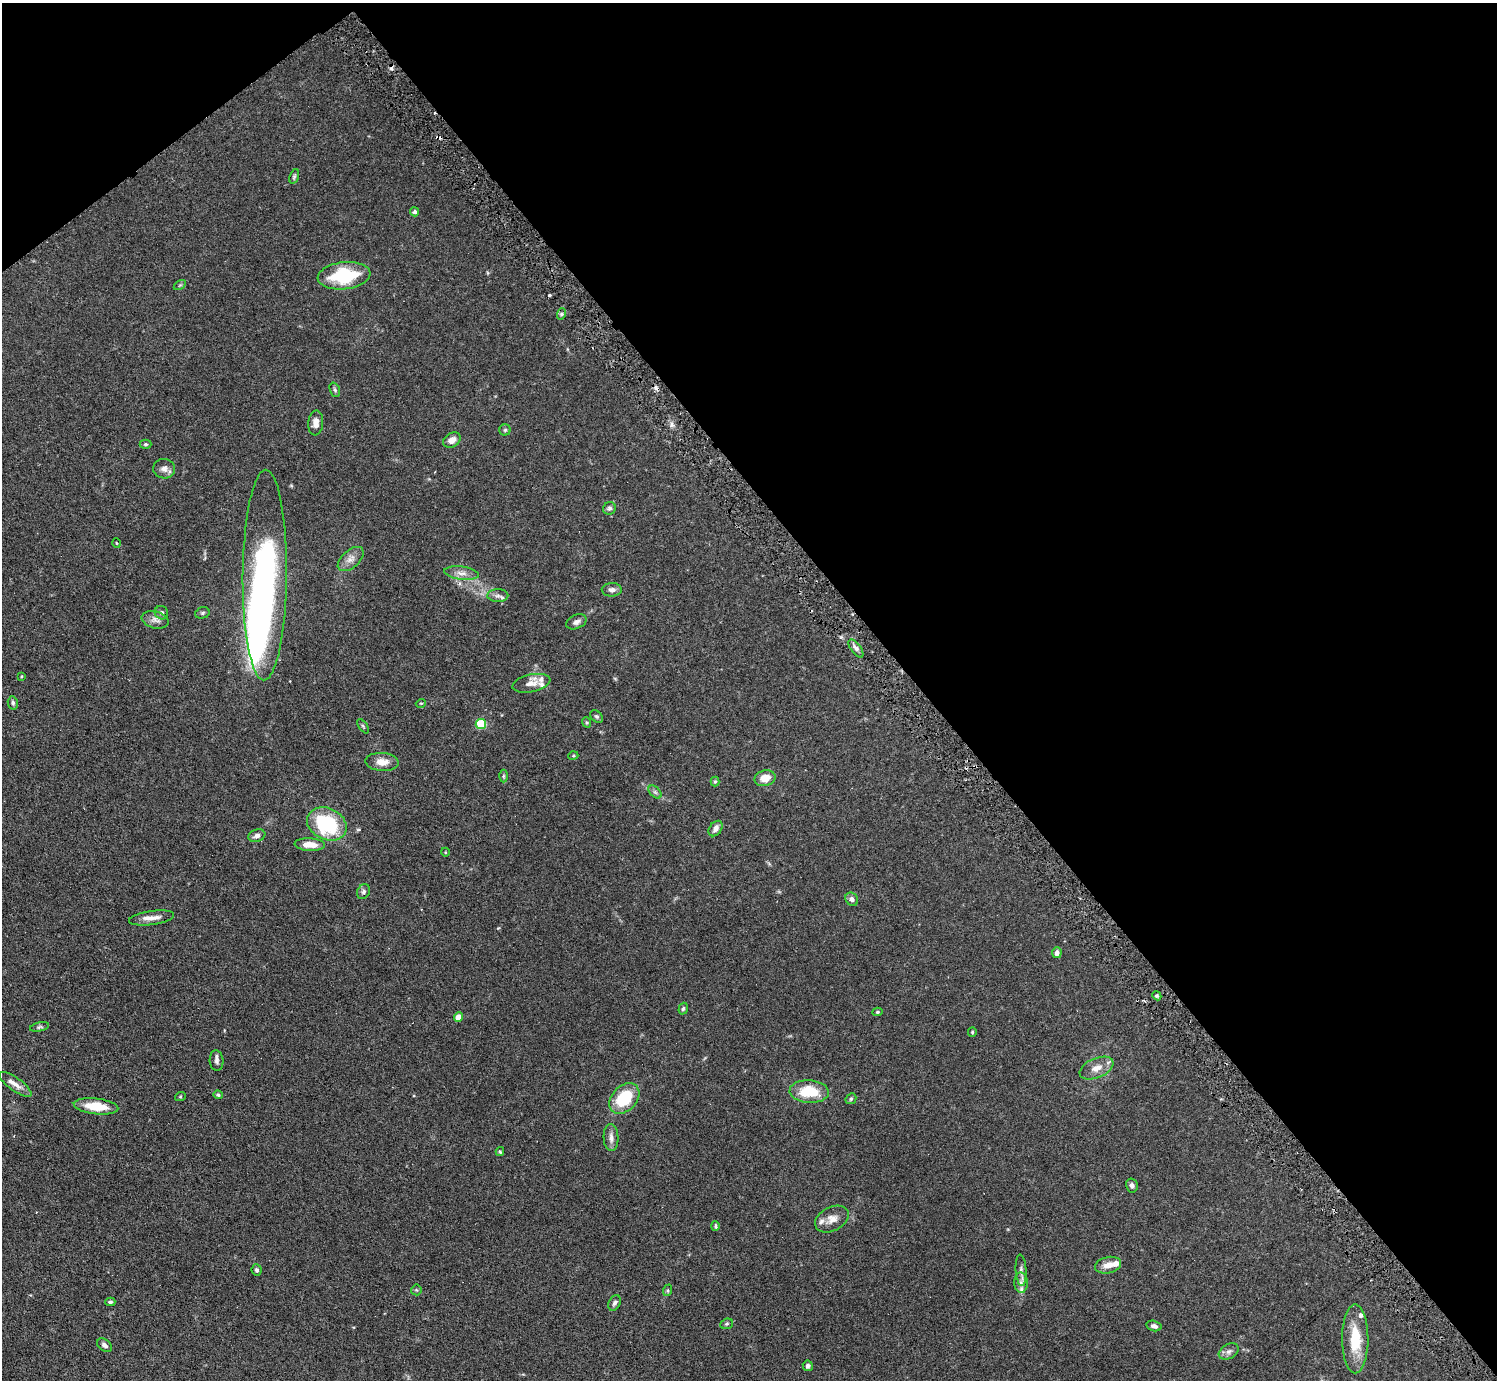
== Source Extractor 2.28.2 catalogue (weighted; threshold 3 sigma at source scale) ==
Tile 3 of 4 x 4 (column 3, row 1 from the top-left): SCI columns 2989-4483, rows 4434-5811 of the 5977 x 5967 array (HDU 1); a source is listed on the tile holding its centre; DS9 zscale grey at full resolution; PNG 1499 x 1382 px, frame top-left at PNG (2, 3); each listed source drawn as its Kron ellipse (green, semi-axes under 4 px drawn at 4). Shown black and unused: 41% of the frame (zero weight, under 3 of 6 exposures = <1% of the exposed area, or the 3 px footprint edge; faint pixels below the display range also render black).
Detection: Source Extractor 2.28.2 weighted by HDU 2 'WHT'; one run over the whole footprint, this tile lists its part. Background 0.123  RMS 0.005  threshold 0.0202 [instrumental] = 3 sigma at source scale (4.09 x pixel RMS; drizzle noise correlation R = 1.36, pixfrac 0.8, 0.05/0.05 arcsec/px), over >= 5 px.
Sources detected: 97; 4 inside a brighter object's white glare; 6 cosmic-ray / hot-pixel residue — neither listed nor drawn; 7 inside a brighter listed object's ellipse — not listed separately; the other 80 listed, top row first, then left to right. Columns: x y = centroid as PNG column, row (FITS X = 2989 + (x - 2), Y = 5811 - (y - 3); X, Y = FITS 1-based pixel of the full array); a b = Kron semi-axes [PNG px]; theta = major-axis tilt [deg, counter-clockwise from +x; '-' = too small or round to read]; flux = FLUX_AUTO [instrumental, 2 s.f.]
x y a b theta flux
294 176 7 4 71 0.69
415 212 4 4 - 0.96
344 276 26 13 6 25
180 285 7 4 33 0.62
561 314 6 3 71 0.68
335 390 7 5 -70 0.78
316 423 12 7 85 3.4
505 430 5 5 - 0.69
452 440 9 7 31 3.1
146 444 6 4 0 0.69
164 469 11 10 - 2.2
609 508 6 6 - 1
116 543 4 3 - 0.36
351 559 15 8 41 3.1
462 573 17 6 -7 2.9
265 575 105 22 90 110
612 590 10 6 1 1.9
498 596 10 6 -2 1.7
161 613 7 6 - 1.2
202 613 7 5 17 0.79
155 620 14 8 -14 2.5
576 622 11 6 24 1.7
856 648 10 5 -53 1.5
22 676 4 3 - 0.37
531 683 19 8 12 3.7
13 703 7 5 -79 0.96
421 703 5 3 - 0.4
597 716 7 5 -42 0.77
586 722 5 3 - 0.54
481 724 5 5 - 23
363 726 8 4 -54 0.6
573 756 5 3 - 0.41
382 762 16 9 -4 4.5
503 776 6 4 89 0.69
765 778 10 7 15 5.1
715 781 5 4 - 0.55
655 792 8 4 -45 0.97
327 824 21 15 -25 33
716 829 8 6 52 2.3
257 836 8 6 18 1.8
310 845 15 6 -3 5.5
445 852 4 3 - 0.31
364 892 8 6 58 1.1
852 899 7 6 - 1.6
151 918 23 7 8 3.8
1057 953 5 4 - 1.8
1157 996 5 3 - 0.59
683 1009 6 4 72 0.73
877 1012 5 4 - 0.6
458 1017 4 4 - 5.1
39 1027 10 4 12 0.82
972 1032 5 4 - 0.48
217 1061 10 7 -85 1.5
1097 1068 18 9 23 4.4
15 1084 19 6 -36 3.1
809 1091 19 11 -3 15
218 1095 5 4 - 0.67
180 1097 5 3 - 0.43
624 1099 17 12 47 20
851 1099 6 5 - 0.7
96 1106 22 8 -6 10
611 1138 13 7 -88 2.4
500 1152 4 4 - 0.57
1132 1186 7 6 - 1.5
832 1219 18 12 28 4.1
715 1226 5 3 - 0.61
1108 1265 13 8 13 3.7
257 1270 6 5 - 0.88
1021 1270 16 5 -87 1.9
1021 1283 10 6 -89 2
416 1290 5 5 - 0.58
668 1290 6 4 72 0.55
110 1302 5 4 - 0.77
614 1303 8 5 63 1.1
727 1324 6 5 - 0.67
1154 1326 8 5 -14 1.4
1355 1339 34 13 -90 14
104 1345 8 5 -38 1.6
1229 1352 11 7 30 1.7
808 1366 5 5 - 1.3